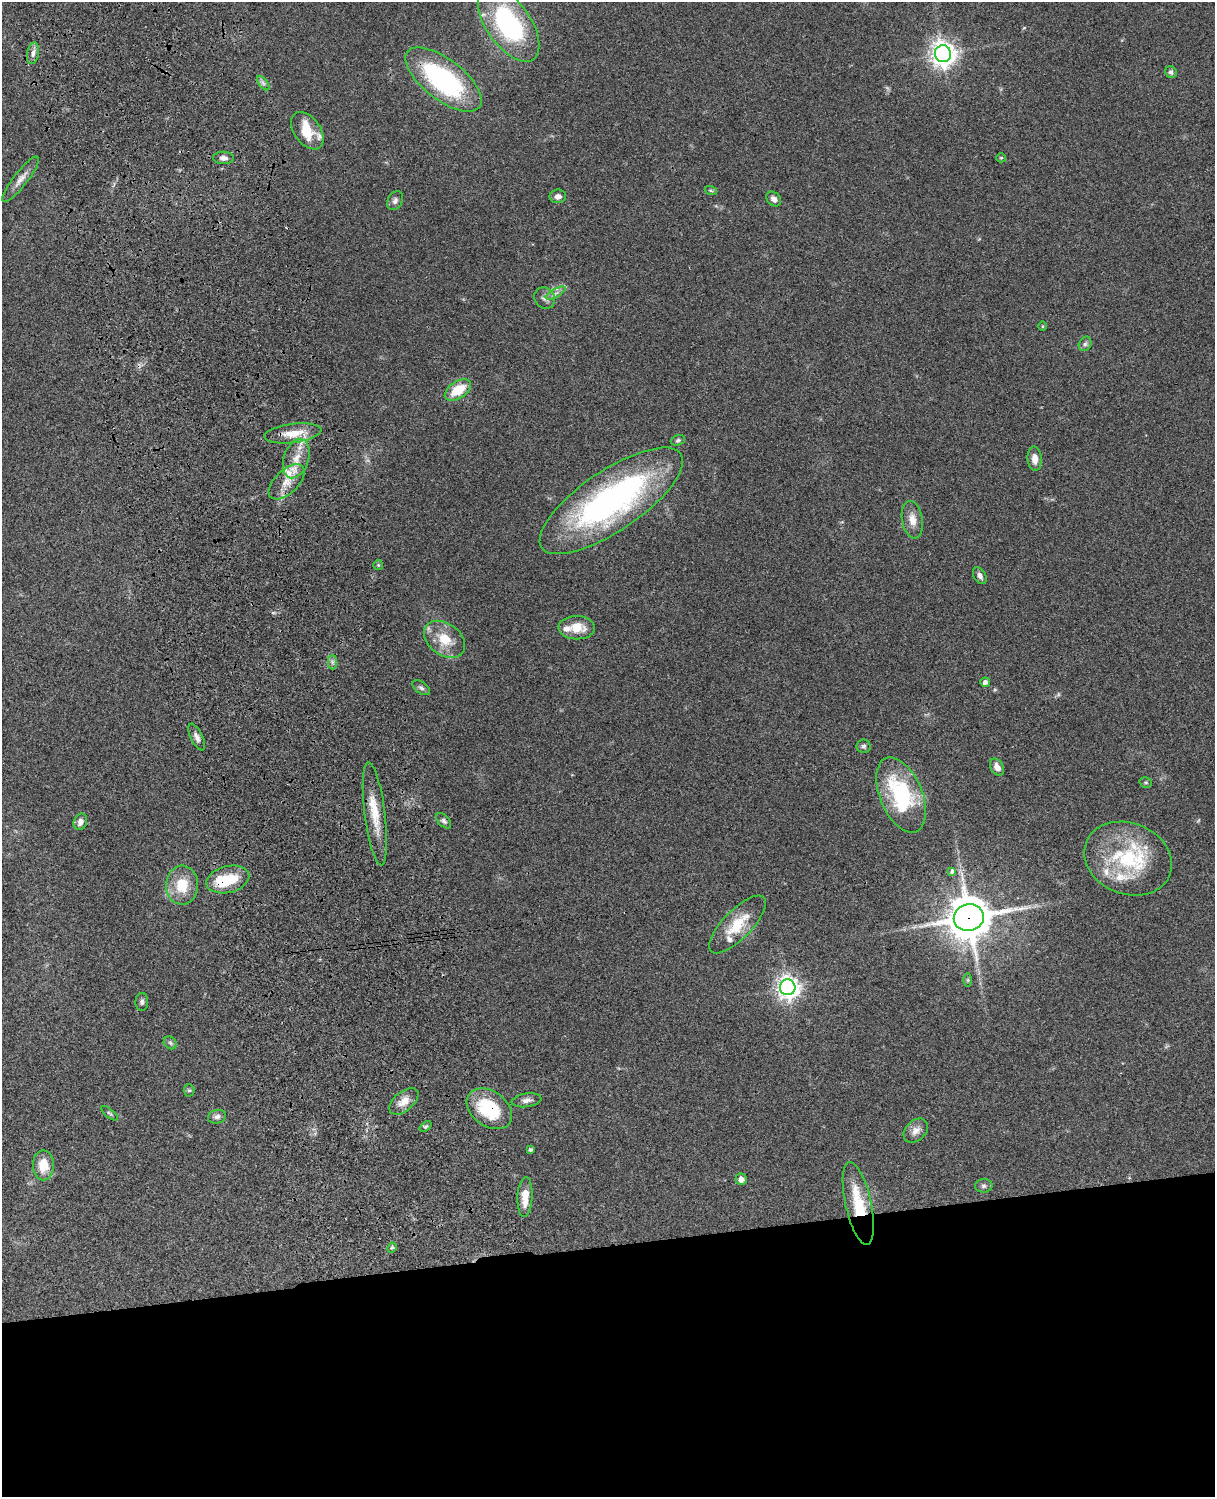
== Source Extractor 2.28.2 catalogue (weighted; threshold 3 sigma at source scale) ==
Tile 11 of 4 x 3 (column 3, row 3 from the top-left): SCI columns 2545-3757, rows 278-1772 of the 5088 x 4927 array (HDU 1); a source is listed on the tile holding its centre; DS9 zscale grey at full resolution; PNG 1217 x 1499 px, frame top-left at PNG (2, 2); each listed source drawn as its Kron ellipse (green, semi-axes under 4 px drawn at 4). Shown black and unused: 17% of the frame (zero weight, under 3 of 4 exposures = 6% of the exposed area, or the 3 px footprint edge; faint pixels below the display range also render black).
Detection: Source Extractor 2.28.2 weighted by HDU 2 'WHT'; one run over the whole footprint, this tile lists its part. Background 0.0774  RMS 0.0058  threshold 0.0259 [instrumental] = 3 sigma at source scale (4.5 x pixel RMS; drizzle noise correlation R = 1.50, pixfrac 1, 0.05/0.05 arcsec/px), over >= 5 px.
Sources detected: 73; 1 inside a brighter object's white glare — neither listed nor drawn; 6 inside a brighter listed object's ellipse — not listed separately; the other 66 listed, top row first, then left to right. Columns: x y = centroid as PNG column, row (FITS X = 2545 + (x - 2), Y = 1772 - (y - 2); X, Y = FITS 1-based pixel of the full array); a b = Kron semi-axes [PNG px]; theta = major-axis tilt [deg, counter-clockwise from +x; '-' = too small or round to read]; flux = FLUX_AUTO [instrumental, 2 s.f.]
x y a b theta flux
509 24 43 22 -55 80
33 53 11 6 80 2.4
943 54 8 8 - 570
1171 72 6 5 - 1.4
443 79 45 20 -38 83
263 83 8 4 -53 1.5
307 131 21 13 -54 16
224 158 10 6 -1 2.7
1001 158 5 4 - 0.64
21 179 28 7 52 5
711 191 6 4 -19 0.82
558 196 8 6 -1 2.7
774 199 8 6 -46 2.8
395 201 10 7 61 2
556 293 11 3 29 1.7
545 298 11 10 - 3.1
1042 326 5 3 - 0.52
1085 344 7 6 - 1.5
458 390 15 8 33 15
293 433 28 9 7 11
678 440 7 5 20 1
296 459 20 12 71 11
1035 459 12 7 -85 4.4
287 482 22 11 44 9.9
611 501 84 30 34 170
912 520 19 10 -81 6
378 565 5 5 - 0.67
980 576 9 6 -57 2.4
577 628 18 11 -2 10
445 639 23 16 -36 14
332 662 7 4 -90 1.4
985 682 5 4 - 2.2
421 688 10 5 -36 1.5
197 737 14 6 -64 2.7
864 746 7 6 - 1.3
997 767 9 6 -61 4.3
1146 782 6 5 - 0.93
901 795 40 21 -67 56
375 814 52 10 -83 14
444 821 9 5 -47 1.5
80 822 8 6 69 2.9
1128 859 45 35 -21 51
952 872 4 3 - 3.7
228 879 22 13 14 18
182 885 19 16 87 15
969 918 15 13 11 1900
737 924 38 14 46 17
968 980 6 4 90 0.86
788 987 8 7 - 420
142 1002 9 6 88 1.6
170 1043 7 5 -44 1.2
189 1090 6 5 - 1.1
526 1100 15 6 8 2.8
404 1101 17 9 40 6.1
489 1109 25 17 -36 31
109 1113 10 3 -39 1
217 1117 9 6 11 2.1
426 1126 7 4 36 0.95
916 1131 14 10 43 4.2
530 1150 4 4 - 1.1
43 1165 15 10 -89 11
741 1179 5 5 - 3.2
984 1186 9 6 3 1.7
525 1197 19 7 87 7.7
858 1203 42 13 -77 23
392 1248 5 4 - 0.81
Overlapping masked pixels (flux is a lower limit): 3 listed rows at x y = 969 918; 489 1109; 858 1203